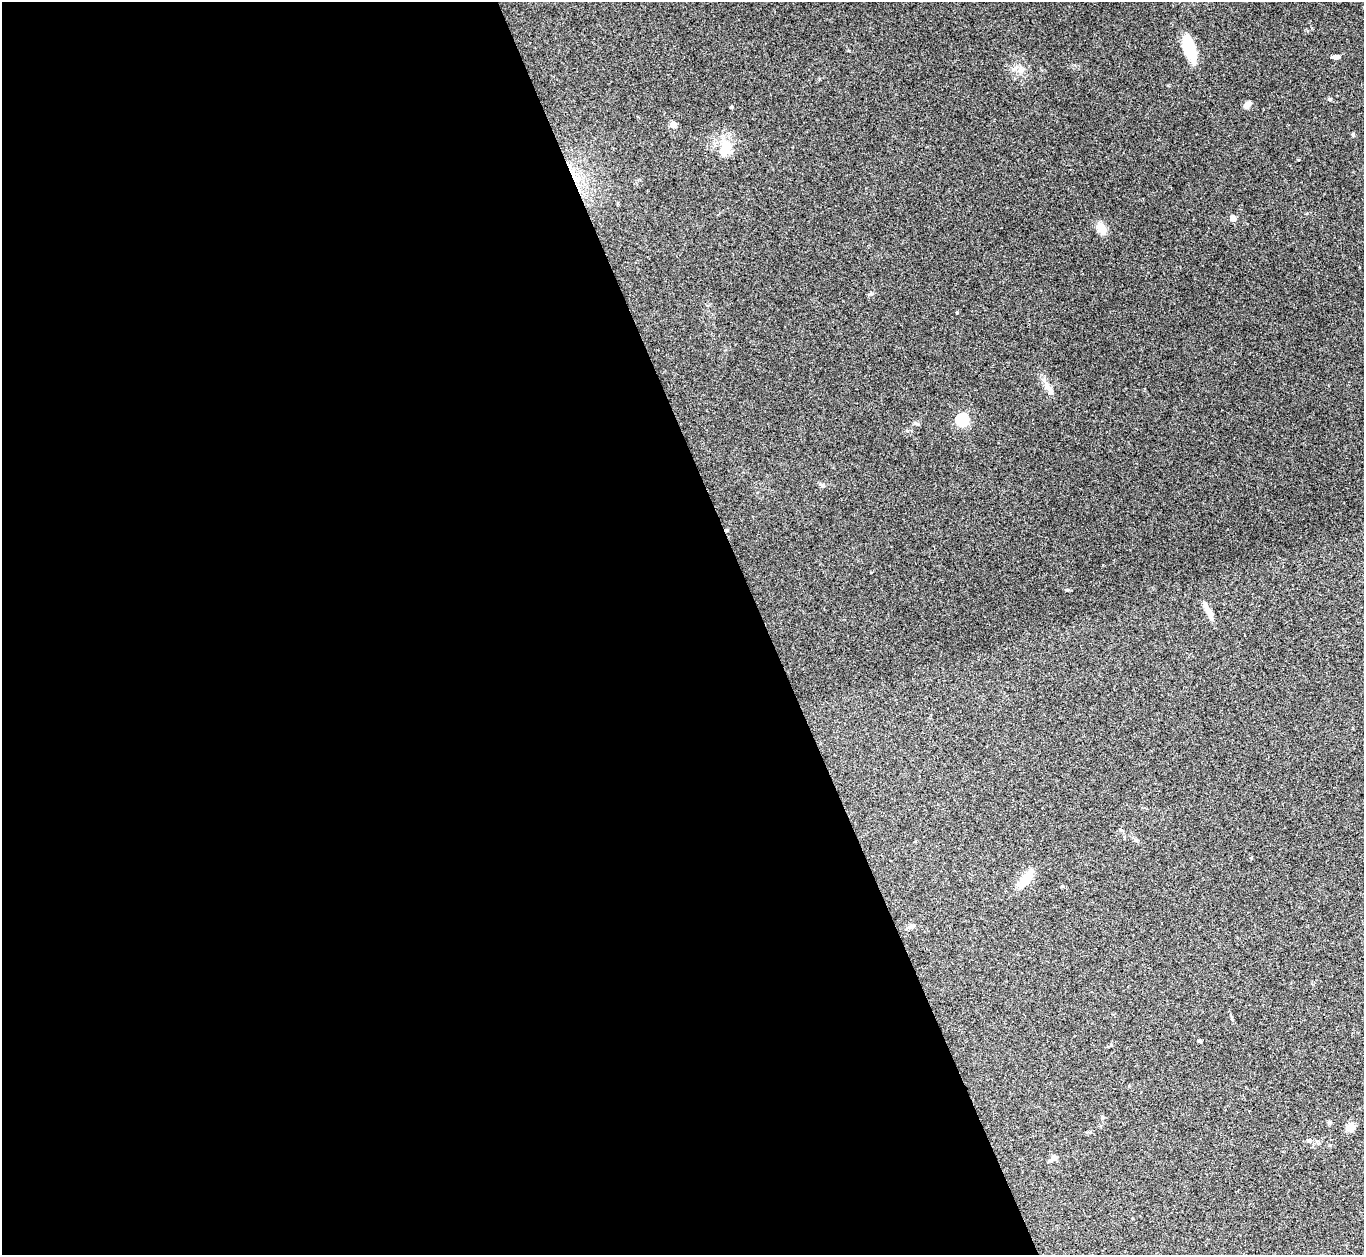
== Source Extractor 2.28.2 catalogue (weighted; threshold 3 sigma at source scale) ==
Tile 9 of 4 x 4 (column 1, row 3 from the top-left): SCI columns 5-1366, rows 1533-2785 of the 5455 x 5442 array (HDU 1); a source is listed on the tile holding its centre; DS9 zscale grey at full resolution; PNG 1366 x 1257 px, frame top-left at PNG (2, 2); no overlay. Shown black and unused: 56% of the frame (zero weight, under 3 of 4 exposures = <1% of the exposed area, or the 3 px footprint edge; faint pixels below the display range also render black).
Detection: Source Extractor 2.28.2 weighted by HDU 2 'WHT'; one run over the whole footprint, this tile lists its part. Background 0.112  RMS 0.0058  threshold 0.0263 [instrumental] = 3 sigma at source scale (4.5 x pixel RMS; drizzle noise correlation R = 1.50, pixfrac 1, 0.05/0.05 arcsec/px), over >= 5 px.
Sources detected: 30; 1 cosmic-ray / hot-pixel residue — not listed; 1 inside a brighter listed object's ellipse — not listed separately; the other 28 listed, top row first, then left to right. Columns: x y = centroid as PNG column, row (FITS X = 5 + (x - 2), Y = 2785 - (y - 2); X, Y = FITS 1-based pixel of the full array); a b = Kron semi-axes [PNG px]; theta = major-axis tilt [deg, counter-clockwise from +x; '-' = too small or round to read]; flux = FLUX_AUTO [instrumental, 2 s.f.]
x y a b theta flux
1189 48 22 10 -72 25
1336 57 9 5 7 2.2
1021 70 11 9 16 3.9
1330 99 5 4 - 0.97
1247 105 9 6 36 2.6
731 107 4 3 - 0.89
673 125 5 4 - 8.4
1353 134 5 5 - 0.65
724 150 24 10 89 8.9
1298 159 4 2 - 0.45
1233 218 4 4 - 8
1101 228 14 9 -57 6.9
957 312 4 3 - 0.42
1049 389 24 7 -59 4.8
962 420 6 6 - 72
917 424 11 2 -30 0.7
823 485 8 5 -28 1.2
1208 611 23 6 -61 5
1136 840 6 5 - 1.1
1251 858 4 4 - 0.54
1025 879 29 10 52 9.4
911 926 10 5 23 1.6
1199 1041 4 4 - 0.89
1102 1117 5 4 - 0.7
1329 1122 6 4 -45 0.87
1350 1127 10 8 26 5.2
1309 1140 6 5 - 1.2
1054 1158 9 5 37 2.7
Unlisted compact peaks at least as high as the median listed source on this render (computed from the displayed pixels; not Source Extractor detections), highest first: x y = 1067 590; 871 294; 1168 85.